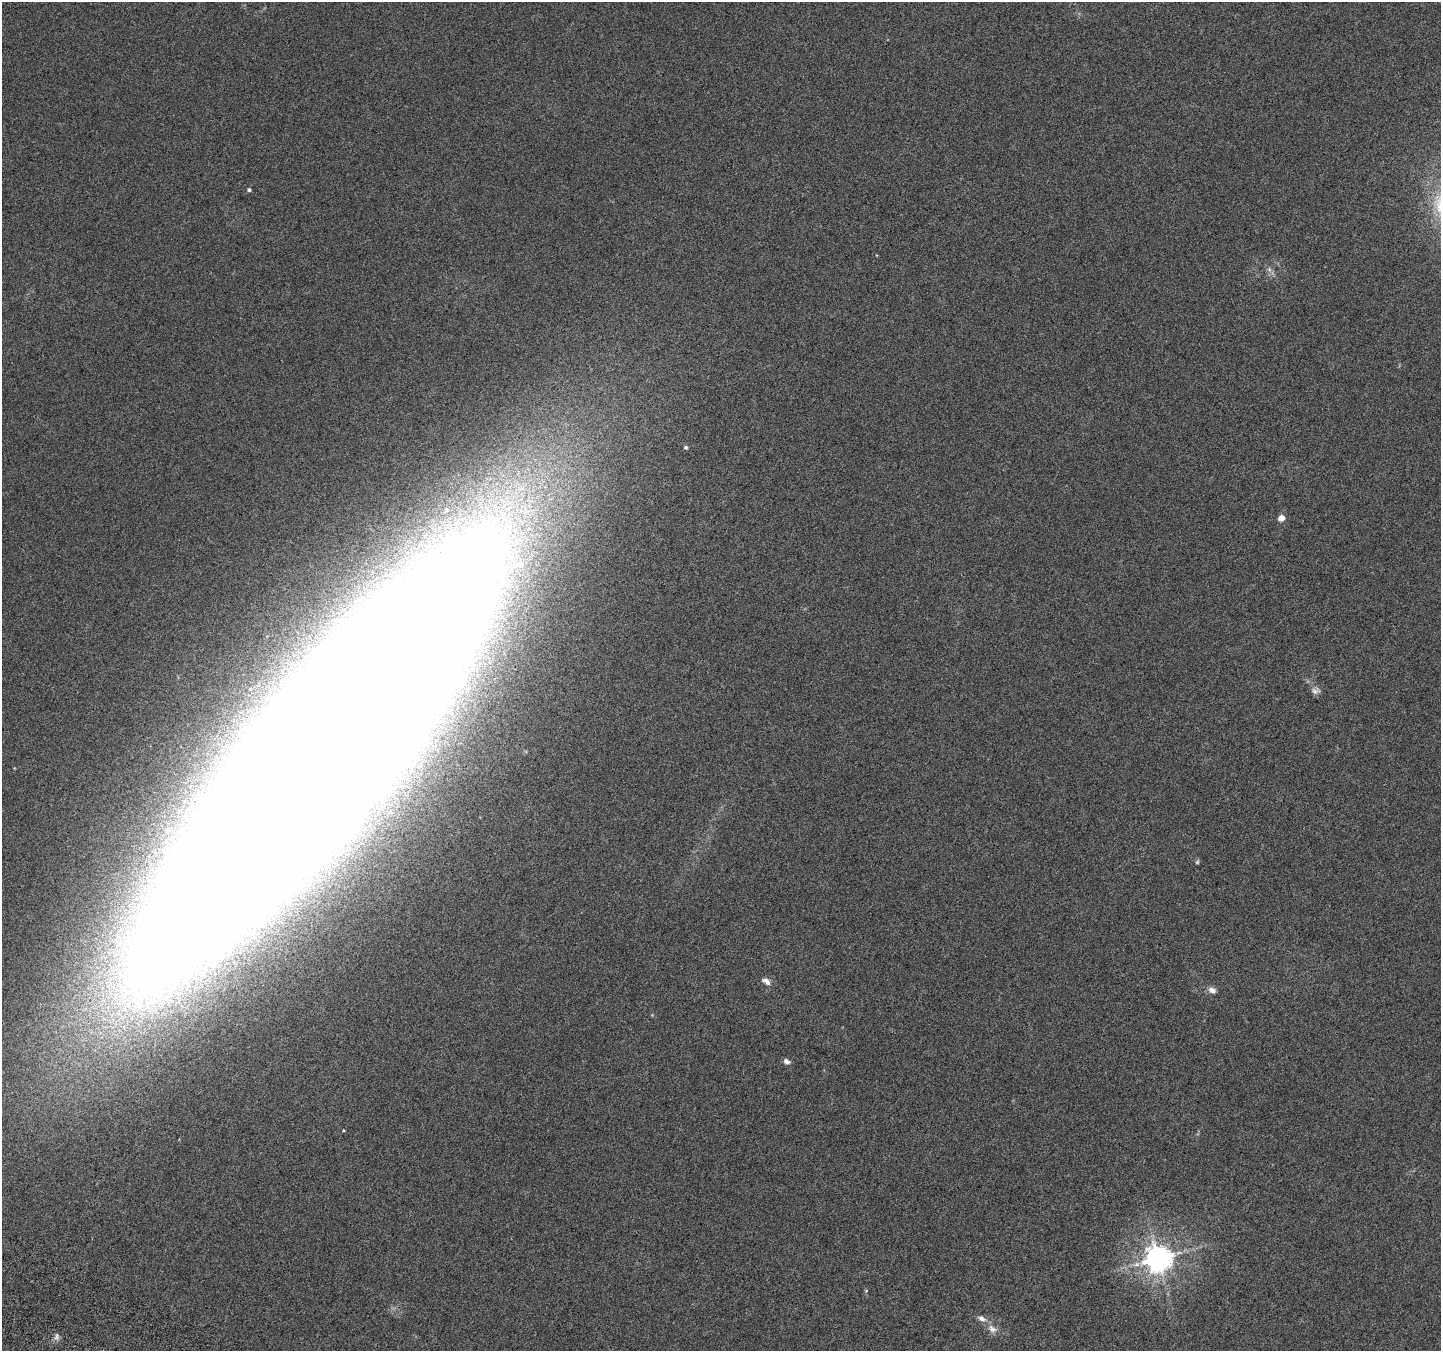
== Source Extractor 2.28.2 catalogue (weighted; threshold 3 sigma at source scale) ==
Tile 7 of 4 x 4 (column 3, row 2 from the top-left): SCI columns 2910-4348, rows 2949-4297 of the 5825 x 5965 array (HDU 1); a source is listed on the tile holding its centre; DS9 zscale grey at full resolution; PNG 1443 x 1353 px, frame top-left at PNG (2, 2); no overlay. Nothing masked; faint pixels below the display range render black.
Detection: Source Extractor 2.28.2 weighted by HDU 2 'WHT'; one run over the whole footprint, this tile lists its part. Background 0.00842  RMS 0.0029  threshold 0.0119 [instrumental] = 3 sigma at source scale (4.09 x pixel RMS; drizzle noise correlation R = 1.36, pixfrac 0.8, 0.0396/0.0396 arcsec/px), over >= 5 px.
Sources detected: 15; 1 too faint to see at this stretch — not listed; the other 14 listed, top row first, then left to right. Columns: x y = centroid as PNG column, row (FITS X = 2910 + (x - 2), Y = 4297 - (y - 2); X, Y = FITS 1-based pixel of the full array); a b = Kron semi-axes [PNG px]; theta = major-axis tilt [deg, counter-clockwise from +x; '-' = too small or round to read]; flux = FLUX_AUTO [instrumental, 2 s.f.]
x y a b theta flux
249 190 4 4 - 0.61
1269 269 8 5 -58 0.84
686 447 5 5 - 0.51
1281 518 5 4 - 3.8
520 564 10 9 - 3
1316 691 12 8 13 1.2
320 757 307 65 51 7500
766 981 12 7 -32 1.4
1212 990 10 7 -21 1.3
786 1061 7 5 -26 1.1
1158 1258 8 8 - 360
982 1318 11 7 -27 1.5
992 1329 14 10 -31 2
56 1336 11 5 77 0.86
Isophote crosses this tile's border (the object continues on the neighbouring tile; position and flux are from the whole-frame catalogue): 1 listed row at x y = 320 757